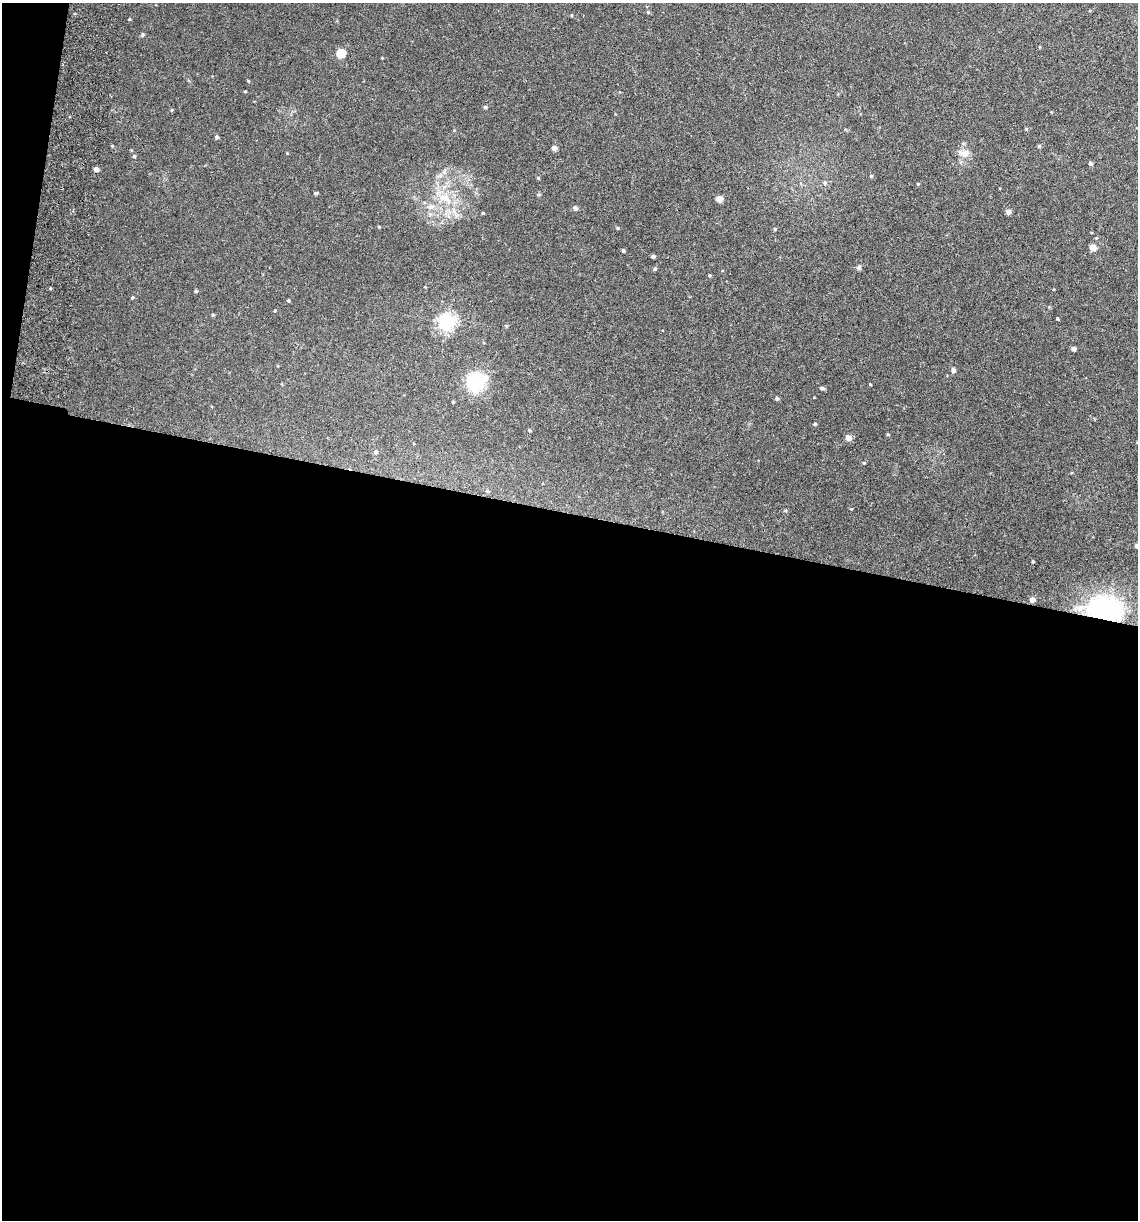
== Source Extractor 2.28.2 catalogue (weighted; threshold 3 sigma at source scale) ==
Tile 13 of 4 x 4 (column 1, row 4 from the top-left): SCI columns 175-1310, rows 13-1230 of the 5008 x 4899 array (HDU 1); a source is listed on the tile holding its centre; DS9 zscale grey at full resolution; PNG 1140 x 1222 px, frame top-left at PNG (2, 3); no overlay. Shown black and unused: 59% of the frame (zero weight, under 3 of 6 exposures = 3% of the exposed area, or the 3 px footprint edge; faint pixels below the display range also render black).
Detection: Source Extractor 2.28.2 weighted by HDU 2 'WHT'; one run over the whole footprint, this tile lists its part. Background 0.0299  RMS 0.0032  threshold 0.0133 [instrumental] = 3 sigma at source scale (4.09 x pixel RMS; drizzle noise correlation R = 1.36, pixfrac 0.8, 0.05/0.05 arcsec/px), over >= 5 px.
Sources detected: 54; all 54 listed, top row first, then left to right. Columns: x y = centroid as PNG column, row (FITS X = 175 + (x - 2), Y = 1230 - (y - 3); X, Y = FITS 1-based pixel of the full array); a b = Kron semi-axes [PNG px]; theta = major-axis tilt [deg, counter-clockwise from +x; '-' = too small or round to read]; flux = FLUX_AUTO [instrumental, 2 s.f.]
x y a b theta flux
648 12 5 4 - 0.32
571 15 4 3 - 0.21
142 35 5 5 - 0.43
341 53 5 5 - 12
248 81 4 3 - 0.24
485 107 5 4 - 0.43
172 110 5 3 - 0.28
1026 129 4 4 - 0.3
216 137 4 4 - 0.62
112 146 4 3 - 0.26
1039 146 5 4 - 0.35
554 148 4 4 - 1.3
964 153 15 9 -1 2.2
134 156 4 4 - 0.43
1090 163 5 4 - 0.54
96 169 4 4 - 1.6
871 176 4 4 - 0.31
538 178 4 4 - 0.27
825 183 6 4 70 0.5
316 193 4 4 - 0.37
445 198 17 10 -18 4.2
719 199 5 4 - 3.3
430 207 9 7 27 1.5
575 208 5 5 - 0.89
1008 212 5 5 - 1.3
483 213 4 3 - 0.25
379 227 4 3 - 0.24
618 228 4 4 - 0.3
775 229 5 3 - 0.26
1093 247 6 5 - 2.3
623 251 4 3 - 0.46
653 256 4 3 - 0.53
859 267 6 6 - 0.6
655 269 5 4 - 0.4
709 275 4 3 - 0.32
196 291 4 4 - 0.34
288 301 3 3 - 0.45
213 315 4 4 - 0.31
1057 319 3 3 - 0.28
446 322 6 6 - 97
1074 349 5 4 - 0.69
953 370 6 5 - 0.72
476 381 24 22 75 12
870 384 3 3 - 0.23
822 388 5 4 - 0.57
777 398 4 4 - 0.59
815 424 4 3 - 0.42
529 430 4 3 - 0.4
848 438 6 5 - 1.6
376 452 6 5 - 0.64
1136 546 4 4 - 0.79
1033 561 4 3 - 0.31
1032 600 5 5 - 1.6
1107 610 25 18 -15 54
Overlapping masked pixels (flux is a lower limit): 1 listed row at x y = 1107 610
Isophote crosses this tile's border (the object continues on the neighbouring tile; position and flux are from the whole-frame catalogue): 1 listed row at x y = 1136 546
Unlisted compact peaks at least as high as the median listed source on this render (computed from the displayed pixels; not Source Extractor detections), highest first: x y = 129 19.